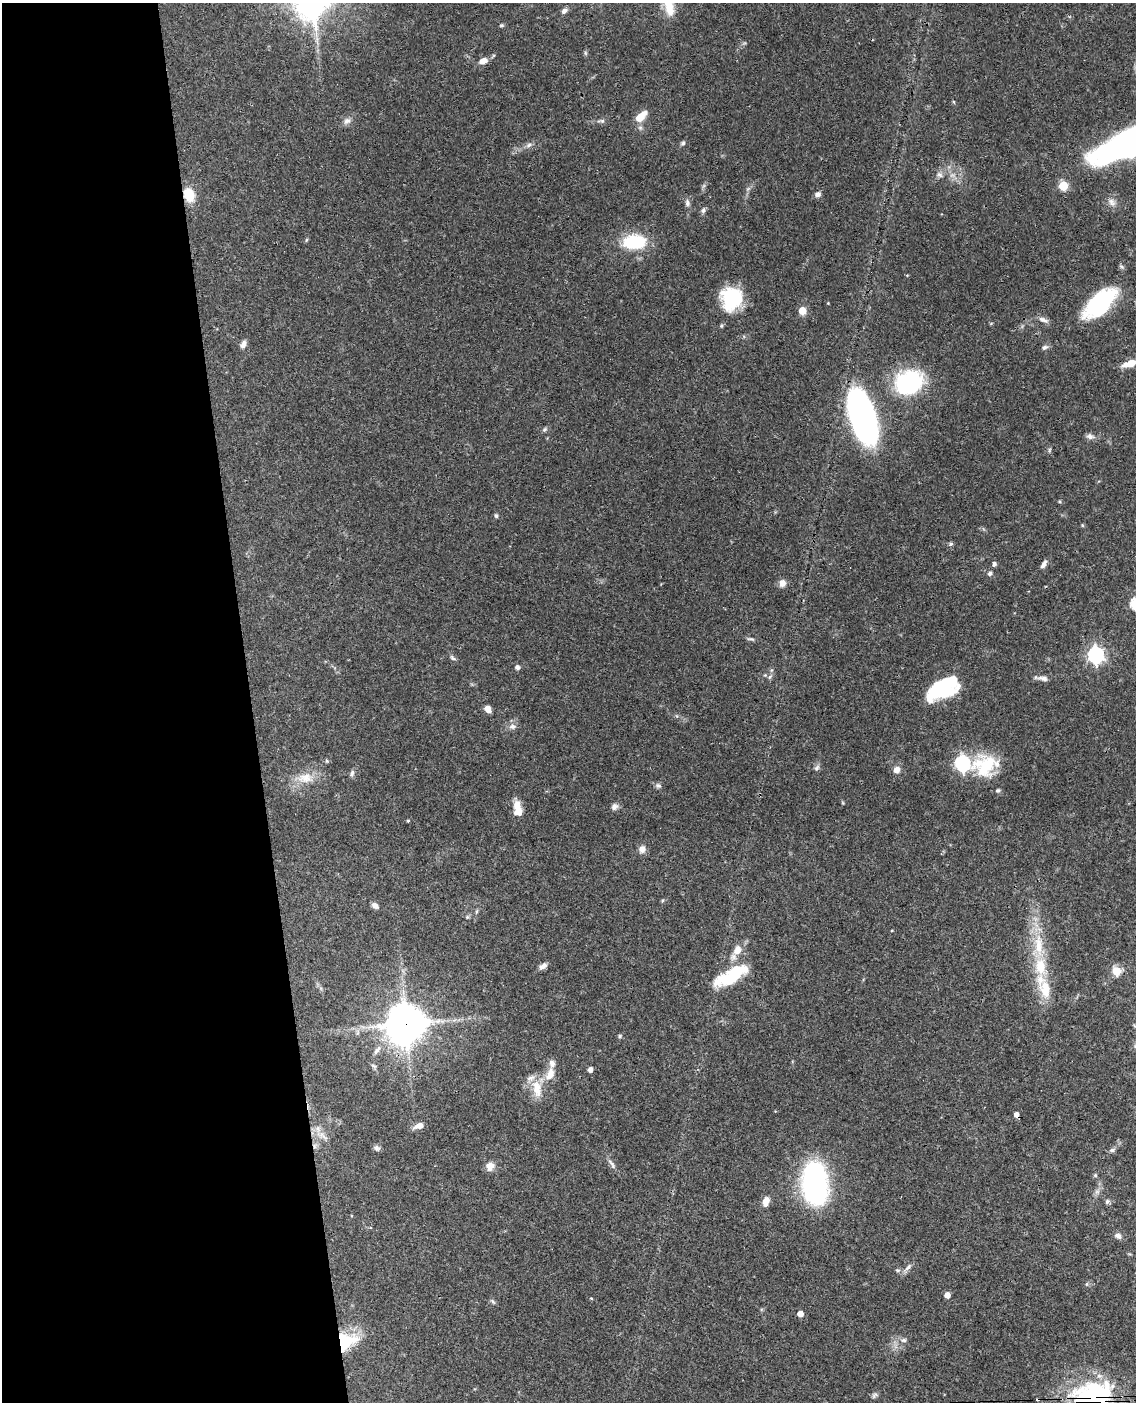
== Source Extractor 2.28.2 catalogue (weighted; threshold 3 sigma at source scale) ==
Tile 5 of 4 x 3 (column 1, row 2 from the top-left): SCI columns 58-1191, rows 1642-3041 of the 4648 x 4580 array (HDU 1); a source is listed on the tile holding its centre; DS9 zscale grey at full resolution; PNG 1138 x 1404 px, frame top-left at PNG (2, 3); no overlay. Shown black and unused: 22% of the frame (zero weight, under 3 of 4 exposures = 6% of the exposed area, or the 3 px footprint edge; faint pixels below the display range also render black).
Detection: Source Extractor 2.28.2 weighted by HDU 2 'WHT'; one run over the whole footprint, this tile lists its part. Background 0.0901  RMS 0.0036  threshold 0.0161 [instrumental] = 3 sigma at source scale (4.5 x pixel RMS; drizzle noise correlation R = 1.50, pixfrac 1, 0.05/0.05 arcsec/px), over >= 5 px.
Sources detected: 118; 6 inside a brighter object's white glare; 2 cosmic-ray / hot-pixel residue — not listed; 5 inside a brighter listed object's ellipse — not listed separately; the other 105 listed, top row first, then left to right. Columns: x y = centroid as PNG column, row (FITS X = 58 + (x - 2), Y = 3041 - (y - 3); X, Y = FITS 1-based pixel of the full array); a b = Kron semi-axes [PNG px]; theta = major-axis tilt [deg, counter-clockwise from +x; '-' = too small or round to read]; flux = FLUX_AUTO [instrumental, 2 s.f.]
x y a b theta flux
310 5 10 9 - 170
669 7 25 11 -78 6.8
564 11 8 6 37 1.2
501 25 6 4 1 0.53
585 53 7 4 -89 0.53
483 61 9 6 27 3.1
954 102 5 3 - 0.33
641 117 13 7 44 6.3
347 121 10 8 20 1.7
601 121 12 4 5 1
683 143 7 5 60 0.73
529 145 9 6 28 1.1
1115 149 56 24 24 55
939 175 10 6 -36 1.2
1063 185 5 5 - 18
818 194 6 6 - 1.5
189 195 13 10 -72 8.7
1112 202 13 8 -51 2
687 203 10 6 -78 1.2
703 210 7 6 - 0.91
306 240 6 3 71 0.39
634 242 26 15 2 18
907 275 4 3 - 0.35
731 298 23 21 -88 22
828 303 3 3 - 0.24
1100 303 41 19 43 33
802 311 5 5 - 8
1043 320 15 6 -24 1.6
243 344 9 6 67 1.7
1044 347 9 6 16 0.98
1130 363 15 7 19 6.1
908 382 28 20 19 43
862 416 50 21 -72 100
544 429 7 5 22 0.7
1090 436 11 7 -14 1.5
1049 450 6 4 72 0.5
496 516 5 5 - 0.72
951 544 6 5 - 0.61
994 564 6 5 - 0.93
1043 564 10 5 59 1.5
990 573 7 5 47 0.86
782 583 8 7 - 2.4
751 639 12 4 -11 0.81
1096 655 7 6 - 110
453 658 9 5 -38 0.81
517 667 5 4 - 1.4
765 675 5 5 - 0.42
770 677 7 5 58 0.75
1043 678 16 6 -8 1.7
948 683 42 18 39 26
488 709 8 6 -47 2.4
512 726 10 8 -3 1.7
327 761 6 3 -71 0.39
962 763 7 6 - 76
985 765 34 28 11 19
817 768 9 6 50 0.96
897 770 7 6 - 2.3
352 773 9 5 63 1.1
305 778 24 15 1 7
658 785 7 7 - 0.93
998 790 6 5 - 0.6
517 806 14 10 -83 3.9
614 807 9 8 - 1.4
408 821 4 3 - 0.39
642 849 10 8 71 2
662 900 5 4 - 0.51
375 906 8 6 -33 1.7
467 917 5 5 - 0.54
1039 945 35 12 -87 13
737 950 14 11 50 3.9
543 966 10 6 36 1.7
1116 971 5 5 - 11
731 976 39 15 30 19
1045 989 27 15 -79 8.8
406 1024 14 13 - 710
620 1036 5 5 - 0.57
377 1050 14 6 56 2.1
374 1066 9 4 -35 0.72
590 1070 5 5 - 1.4
550 1074 21 11 64 4.7
537 1088 27 13 -78 6.8
1016 1115 6 4 -57 1.9
419 1126 11 6 17 2.6
322 1135 21 8 -34 3.2
377 1148 9 7 -25 1
1112 1150 8 5 11 0.9
612 1164 18 4 -54 1.5
490 1166 11 10 - 2.7
1095 1175 5 5 - 0.53
814 1180 31 23 76 64
1097 1192 8 6 43 1.2
766 1201 12 7 71 2.8
1107 1201 7 6 - 0.82
1118 1236 9 7 -33 1.6
908 1267 13 5 43 1.5
898 1270 6 4 18 0.55
1086 1284 6 4 89 0.48
947 1295 5 4 - 3.2
591 1298 4 2 - 0.35
493 1302 8 4 -54 0.65
800 1314 4 4 - 3.5
904 1340 8 6 12 0.98
344 1343 39 17 27 16
874 1395 9 6 53 0.86
1093 1401 44 41 -27 80
Overlapping masked pixels (flux is a lower limit): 5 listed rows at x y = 189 195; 406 1024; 1016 1115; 344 1343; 1093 1401
Isophote crosses this tile's border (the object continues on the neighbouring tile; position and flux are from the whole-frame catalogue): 4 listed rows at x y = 310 5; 669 7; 1130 363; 1093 1401